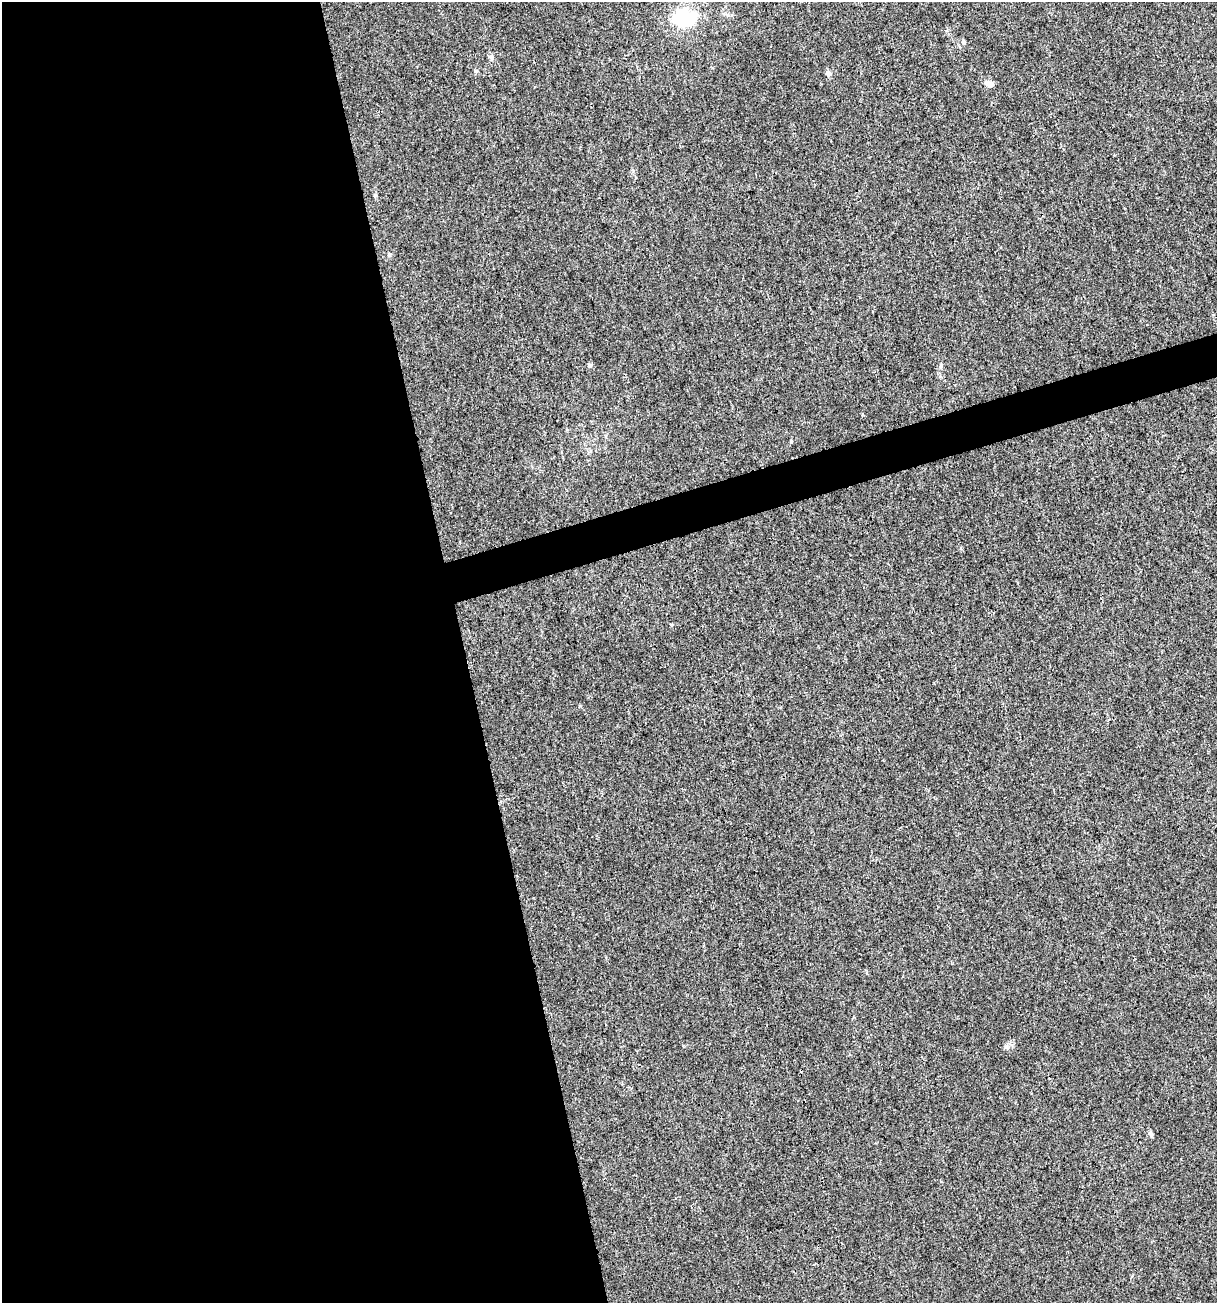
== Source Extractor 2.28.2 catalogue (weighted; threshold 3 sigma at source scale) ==
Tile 9 of 4 x 4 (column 1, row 3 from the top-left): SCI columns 102-1316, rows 1303-2603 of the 5012 x 5207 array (HDU 1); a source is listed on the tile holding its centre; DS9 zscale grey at full resolution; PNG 1219 x 1305 px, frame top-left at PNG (2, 2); no overlay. Shown black and unused: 40% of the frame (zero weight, under 3 of 4 exposures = <1% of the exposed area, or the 3 px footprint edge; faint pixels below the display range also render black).
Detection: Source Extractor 2.28.2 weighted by HDU 2 'WHT'; one run over the whole footprint, this tile lists its part. Background 0.00336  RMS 0.0026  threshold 0.0118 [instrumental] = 3 sigma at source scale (4.5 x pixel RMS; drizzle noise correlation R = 1.50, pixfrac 1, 0.0396/0.0396 arcsec/px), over >= 5 px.
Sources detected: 8; all 8 listed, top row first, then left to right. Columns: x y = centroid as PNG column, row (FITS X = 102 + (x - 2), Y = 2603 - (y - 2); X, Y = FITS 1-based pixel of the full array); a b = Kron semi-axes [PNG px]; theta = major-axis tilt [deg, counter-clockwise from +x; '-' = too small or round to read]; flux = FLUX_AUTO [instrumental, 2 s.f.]
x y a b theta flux
684 18 32 22 -3 14
963 42 5 5 - 0.46
491 57 7 6 - 0.64
476 71 6 5 - 0.37
828 73 7 6 - 0.86
989 84 12 7 -20 1.3
941 366 7 4 71 0.45
1150 1133 7 5 -44 0.48